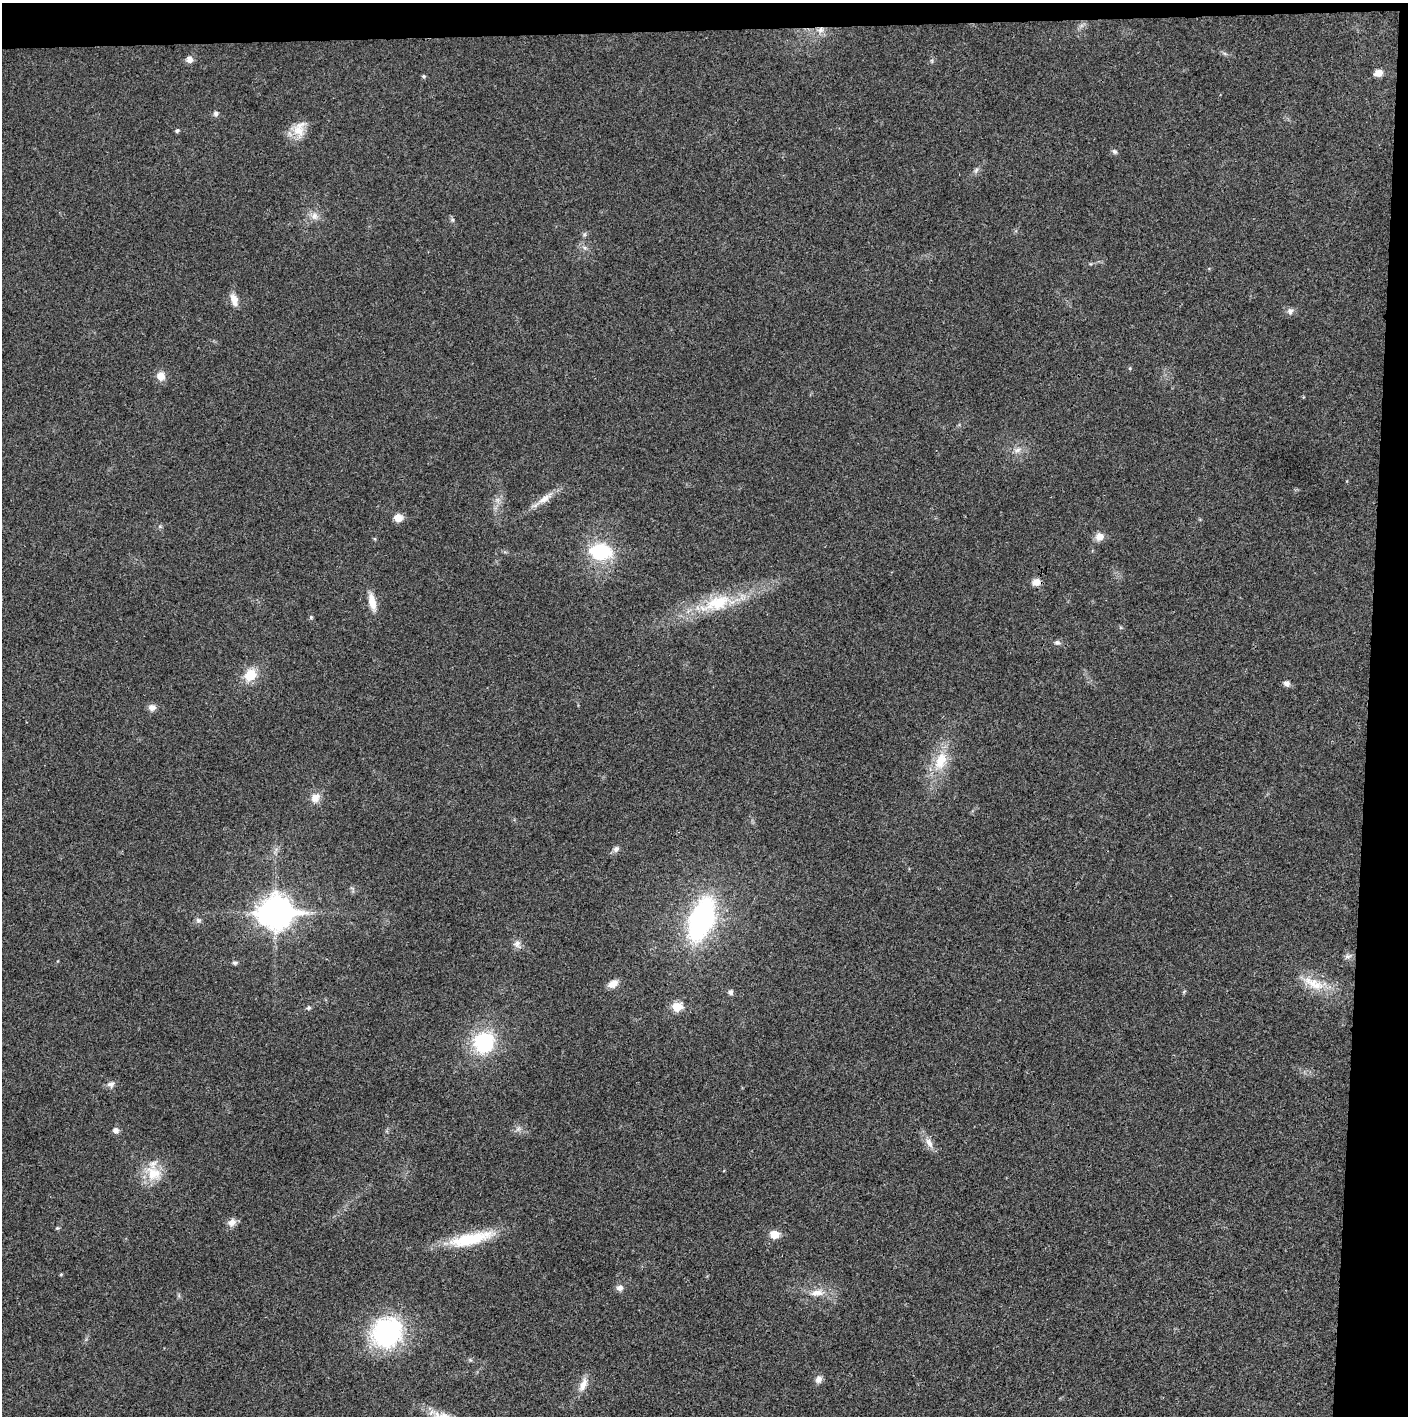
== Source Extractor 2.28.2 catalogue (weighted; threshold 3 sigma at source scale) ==
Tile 3 of 3 x 3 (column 3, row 1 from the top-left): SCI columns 2815-4220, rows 2830-4243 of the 4221 x 4243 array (HDU 1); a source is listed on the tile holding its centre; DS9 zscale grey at full resolution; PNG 1410 x 1418 px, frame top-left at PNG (2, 3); no overlay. Shown black and unused: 5% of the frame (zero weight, under 3 of 4 exposures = <1% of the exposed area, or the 3 px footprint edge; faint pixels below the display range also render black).
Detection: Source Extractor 2.28.2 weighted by HDU 2 'WHT'; one run over the whole footprint, this tile lists its part. Background 0.0195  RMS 0.0041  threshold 0.0185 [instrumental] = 3 sigma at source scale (4.5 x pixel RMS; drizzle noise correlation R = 1.50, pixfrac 1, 0.05/0.05 arcsec/px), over >= 5 px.
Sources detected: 65; all 65 listed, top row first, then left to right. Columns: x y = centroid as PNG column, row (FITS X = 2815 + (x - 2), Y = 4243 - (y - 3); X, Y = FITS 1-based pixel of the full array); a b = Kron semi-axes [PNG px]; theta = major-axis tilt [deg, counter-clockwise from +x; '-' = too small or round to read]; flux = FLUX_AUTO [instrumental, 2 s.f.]
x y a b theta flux
820 30 10 8 43 2.9
1224 53 7 4 -18 0.79
189 59 9 8 - 2.2
932 61 6 4 -72 0.59
1378 73 8 6 14 3.2
424 76 5 5 - 0.68
216 113 7 6 - 1.2
299 129 22 16 71 7.2
177 131 6 5 - 0.77
1115 151 7 6 - 0.98
976 170 9 5 62 1.1
314 216 11 9 -59 2.8
452 220 6 5 - 0.75
585 248 8 5 -31 1.1
234 300 17 9 -73 3.5
1290 311 9 8 - 1.7
1130 368 5 4 - 0.5
161 376 9 9 - 4.4
1017 450 12 6 14 2.2
545 499 28 8 35 5.3
497 500 7 6 - 1.6
398 518 10 9 - 3.6
160 526 6 5 - 0.71
1099 537 9 8 - 4.1
375 539 5 3 - 0.43
601 551 25 18 -6 25
1036 582 9 8 - 3.4
372 602 24 8 -77 5.3
717 603 52 20 18 25
311 617 5 5 - 0.62
1057 643 10 7 -12 1.2
250 675 15 12 50 8.8
1286 684 8 7 - 1.6
152 707 9 8 - 2.2
941 761 29 16 69 13
315 798 14 11 54 4
616 849 9 7 43 1.5
275 912 12 10 2 690
701 919 33 17 70 100
198 920 8 7 - 1.1
517 944 12 10 -61 2.3
1348 956 10 7 24 1.4
235 963 7 5 -7 0.84
613 984 13 8 31 3.5
1315 984 29 16 -21 11
731 992 7 7 - 1.1
677 1007 6 5 - 14
308 1008 7 6 - 0.87
484 1042 22 21 - 33
111 1084 11 8 10 1.9
518 1129 7 4 19 1.1
116 1130 7 7 - 1.9
929 1143 17 8 -60 3.3
153 1173 26 19 -35 11
232 1222 11 9 39 2.8
57 1228 5 4 - 0.54
774 1234 6 5 - 12
470 1239 57 14 14 23
61 1274 4 4 - 0.44
620 1288 8 7 - 2
817 1292 22 9 6 5.3
387 1332 34 31 39 54
470 1360 6 4 -43 0.58
818 1379 10 8 68 2.1
583 1384 20 8 68 4.3
Overlapping masked pixels (flux is a lower limit): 1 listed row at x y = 820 30